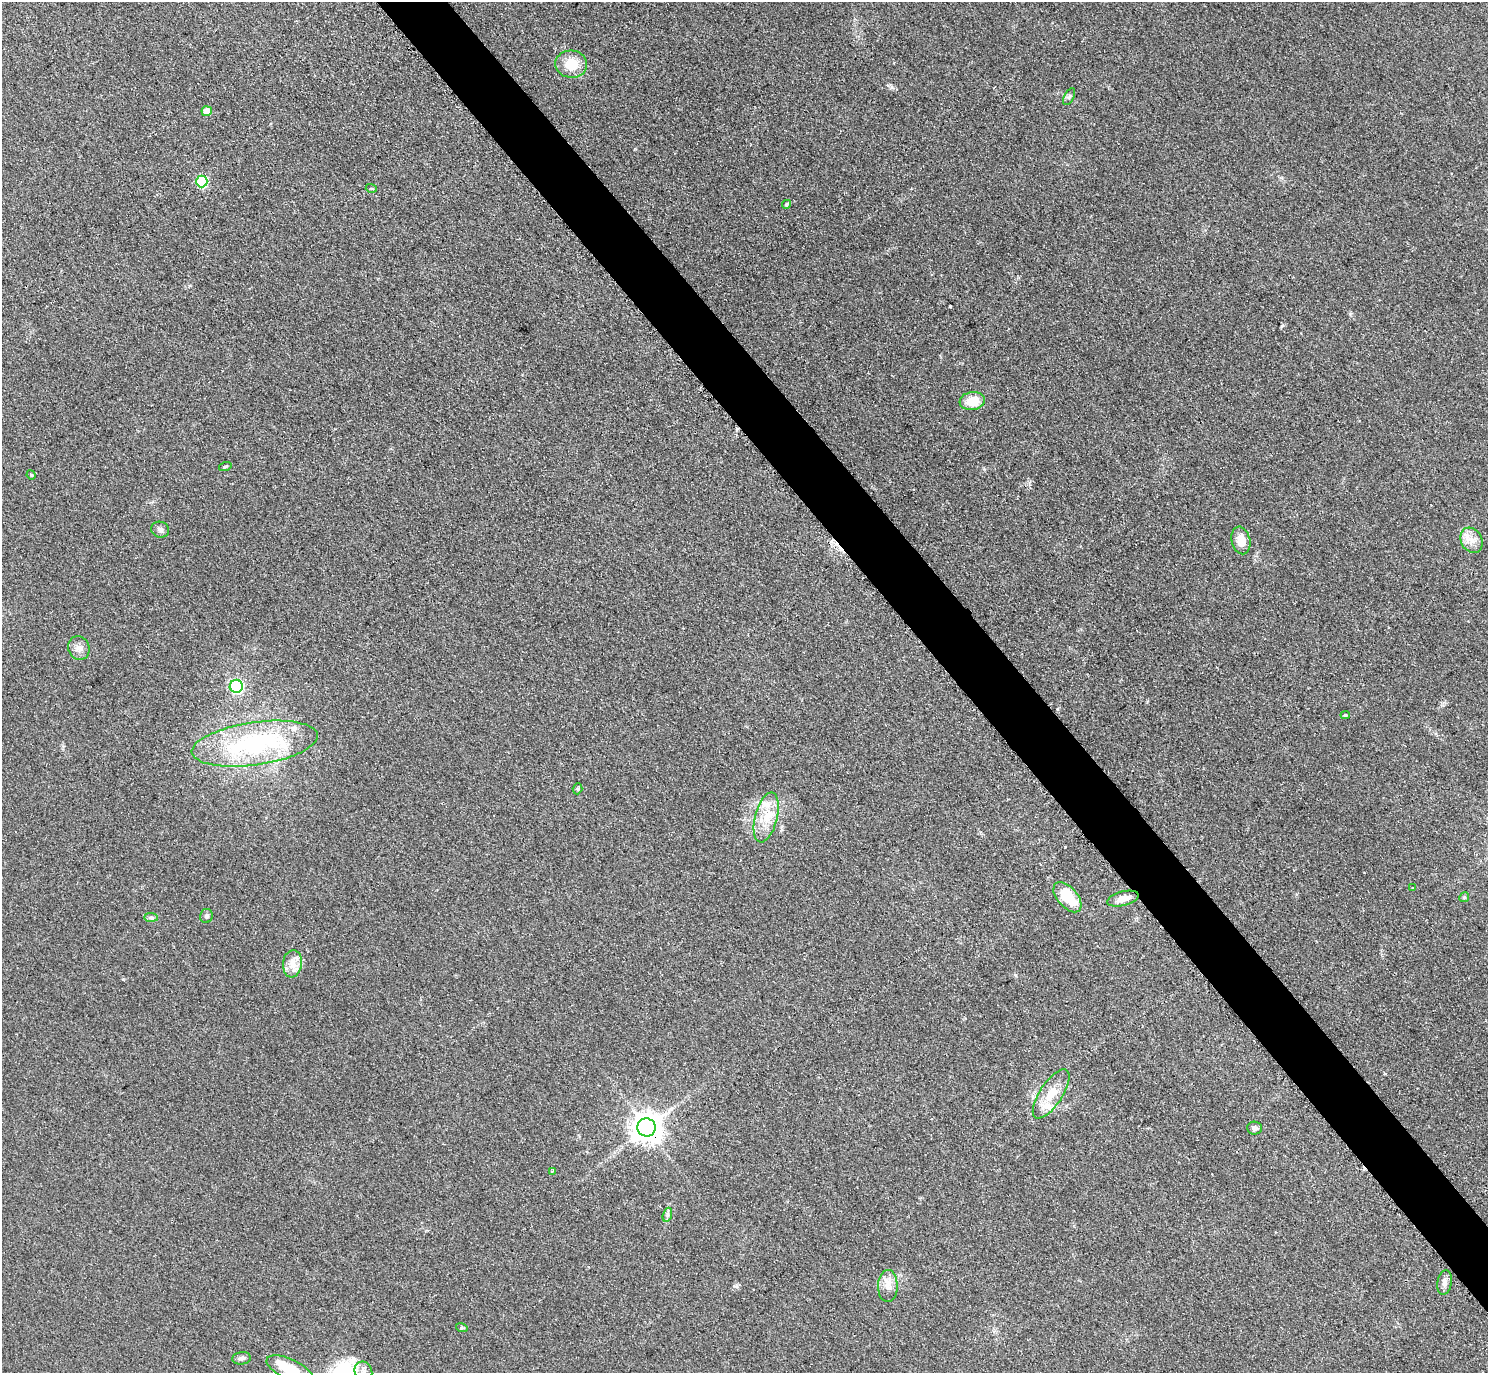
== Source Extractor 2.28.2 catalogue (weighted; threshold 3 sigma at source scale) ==
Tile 6 of 4 x 4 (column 2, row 2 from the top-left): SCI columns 1498-2983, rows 2907-4277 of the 5963 x 5961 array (HDU 1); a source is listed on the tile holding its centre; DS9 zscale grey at full resolution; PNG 1490 x 1375 px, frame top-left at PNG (2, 2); each listed source drawn as its Kron ellipse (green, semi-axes under 4 px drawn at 4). Shown black and unused: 4% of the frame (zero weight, under 2 of 3 exposures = <1% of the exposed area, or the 3 px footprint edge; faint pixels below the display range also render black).
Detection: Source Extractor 2.28.2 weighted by HDU 2 'WHT'; one run over the whole footprint, this tile lists its part. Background 0.0958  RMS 0.0085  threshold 0.0383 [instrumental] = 3 sigma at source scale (4.5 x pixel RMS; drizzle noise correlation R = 1.50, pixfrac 1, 0.05/0.05 arcsec/px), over >= 5 px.
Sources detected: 41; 1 inside a brighter object's white glare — neither listed nor drawn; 4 inside a brighter listed object's ellipse — not listed separately; the other 36 listed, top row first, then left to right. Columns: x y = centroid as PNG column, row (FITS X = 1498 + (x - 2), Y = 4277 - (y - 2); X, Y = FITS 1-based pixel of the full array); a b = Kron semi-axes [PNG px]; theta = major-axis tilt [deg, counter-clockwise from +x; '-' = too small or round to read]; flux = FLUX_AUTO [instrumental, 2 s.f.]
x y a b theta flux
571 64 16 13 -5 18
1069 97 9 5 63 1.9
207 111 5 5 - 13
202 181 6 6 - 57
371 188 5 3 - 0.85
786 204 4 4 - 1.7
972 401 13 9 7 16
225 467 6 4 18 1.2
31 475 5 4 - 1
160 530 9 8 - 3.1
1241 540 14 9 -76 13
1472 540 13 10 -60 8
79 648 12 10 -67 5.5
236 686 6 6 - 110
1345 715 4 4 - 1.3
255 744 63 21 8 120
578 789 5 4 - 1.3
766 817 25 11 75 18
1413 888 3 3 - 1.6
1067 897 18 10 -49 31
1464 897 5 4 - 1.2
1123 899 16 7 14 8.2
206 916 7 6 - 2
151 917 7 4 -1 1.8
292 964 14 9 83 8.2
1051 1094 28 11 56 17
646 1127 9 9 - 1200
1255 1128 7 6 - 3.3
553 1171 3 2 - 1.4
667 1215 7 4 72 1.9
1445 1282 12 7 79 4.1
888 1286 16 9 89 8.1
462 1328 6 4 -18 1
241 1358 9 6 6 2.6
290 1369 25 10 -25 21
363 1372 10 8 -69 5.6
Overlapping masked pixels (flux is a lower limit): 1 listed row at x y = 646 1127
Isophote crosses this tile's border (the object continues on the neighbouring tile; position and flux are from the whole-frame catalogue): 2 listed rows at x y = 290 1369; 363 1372
Unlisted compact peaks at least as high as the median listed source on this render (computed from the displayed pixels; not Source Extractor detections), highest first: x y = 950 307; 1065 847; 892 87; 1281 326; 736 1286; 1350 314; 123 979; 984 469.